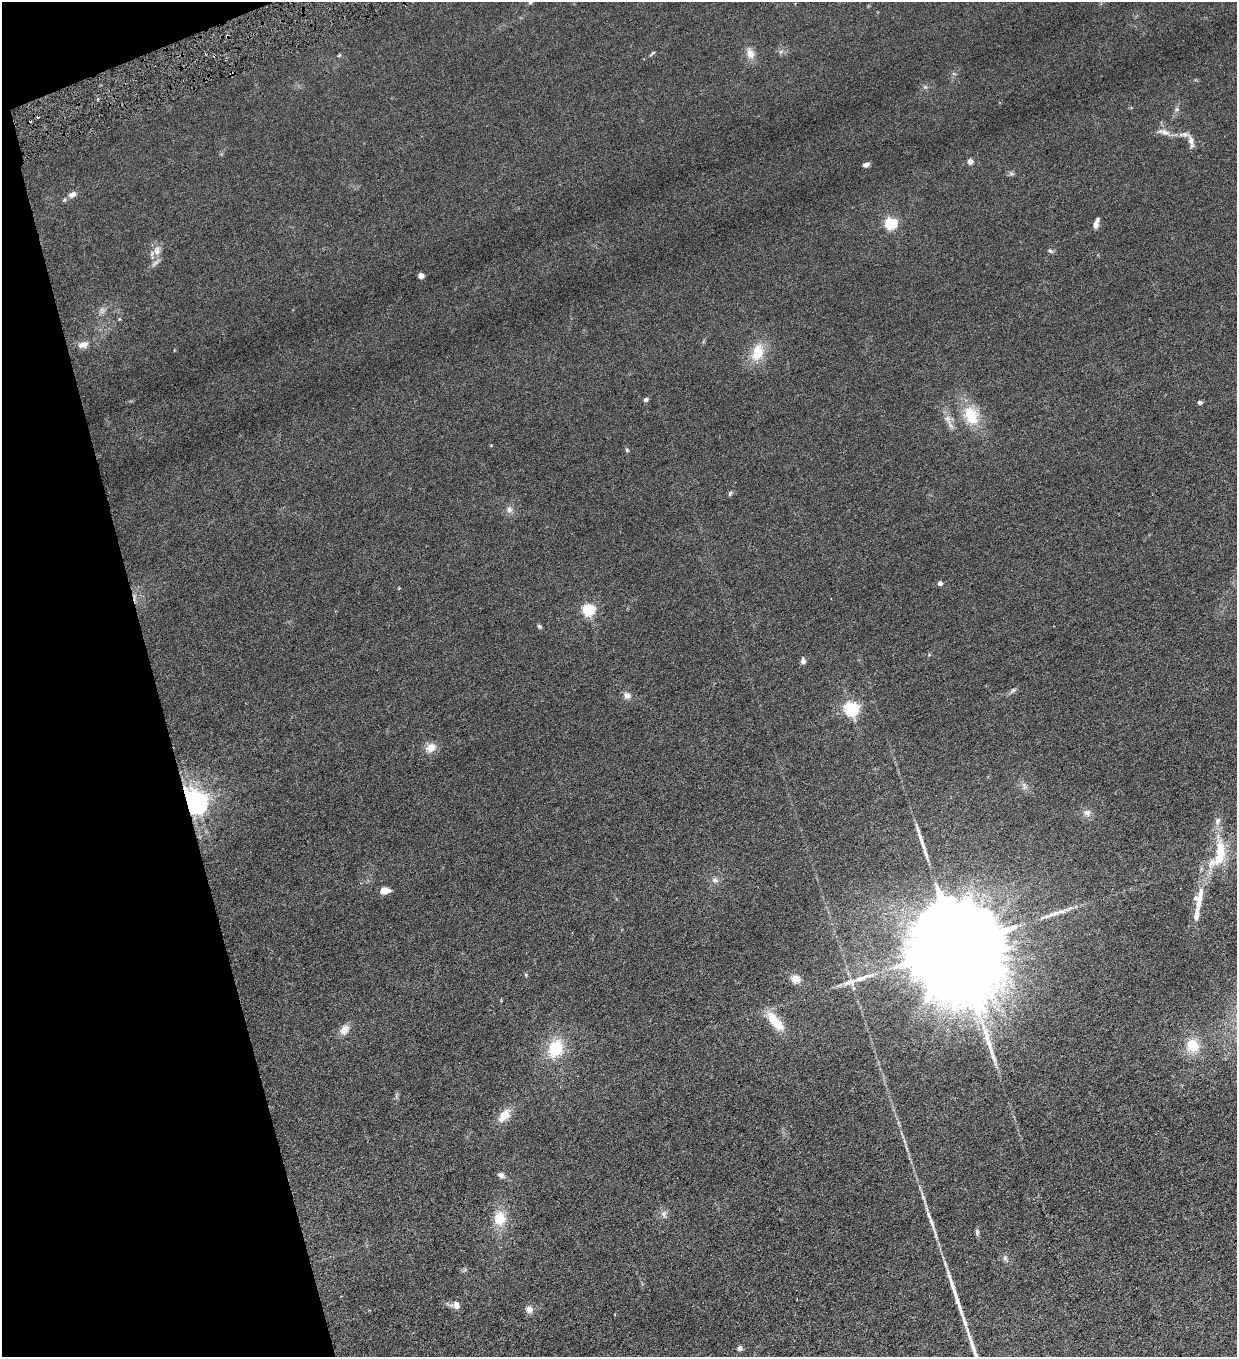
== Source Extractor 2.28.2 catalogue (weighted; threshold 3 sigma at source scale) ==
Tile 5 of 4 x 4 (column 1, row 2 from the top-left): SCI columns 281-1515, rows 2711-4065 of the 5372 x 5421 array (HDU 1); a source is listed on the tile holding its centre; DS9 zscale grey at full resolution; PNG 1239 x 1359 px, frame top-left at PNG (2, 2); no overlay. Shown black and unused: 13% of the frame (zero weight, under 3 of 6 exposures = <1% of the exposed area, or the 3 px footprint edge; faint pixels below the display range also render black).
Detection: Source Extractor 2.28.2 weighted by HDU 2 'WHT'; one run over the whole footprint, this tile lists its part. Background 0.0136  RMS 0.0032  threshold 0.0131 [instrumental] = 3 sigma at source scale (4.09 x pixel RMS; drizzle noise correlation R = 1.36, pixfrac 0.8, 0.05/0.05 arcsec/px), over >= 5 px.
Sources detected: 78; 1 inside a brighter object's white glare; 3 cosmic-ray / hot-pixel residue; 4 long thin detections or spike segments (spike, bleed or trail) — not listed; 7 inside a brighter listed object's ellipse — not listed separately; the other 63 listed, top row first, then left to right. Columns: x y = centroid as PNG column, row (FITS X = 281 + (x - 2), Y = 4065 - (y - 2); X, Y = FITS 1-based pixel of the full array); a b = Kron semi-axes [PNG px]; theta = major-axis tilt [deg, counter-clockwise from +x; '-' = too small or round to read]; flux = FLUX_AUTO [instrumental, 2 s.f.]
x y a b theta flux
530 2 6 4 72 0.44
227 36 5 3 - 0.33
652 53 9 3 41 0.38
750 53 15 10 -72 2.4
339 55 5 5 - 0.3
925 87 6 5 - 0.5
98 99 3 3 - 0.4
1177 109 6 6 - 0.56
1164 132 20 8 -16 2.1
1191 141 14 7 -75 1.6
970 161 4 4 - 2.6
866 165 6 4 16 0.97
1011 174 7 4 -2 0.54
72 194 10 7 28 1.3
890 223 5 5 - 36
1095 225 10 6 82 1
157 251 12 9 76 2.1
1050 251 6 5 - 0.47
155 263 13 4 40 0.93
421 275 4 4 - 3.1
102 311 9 7 -76 0.96
83 345 15 9 11 2
758 352 22 14 70 6.7
646 400 5 4 - 0.68
1199 402 4 4 - 0.89
971 415 25 17 -67 9
948 419 19 8 -67 2.2
491 445 3 3 - 0.24
627 450 6 5 - 0.4
730 493 7 5 72 0.49
509 510 9 9 - 1.2
940 583 4 4 - 1.4
588 609 6 5 - 38
539 626 6 5 - 0.44
803 661 6 5 - 1.3
1013 691 10 5 41 0.69
627 695 9 8 - 1.4
851 709 6 6 - 64
431 748 13 10 28 2.7
1024 786 12 6 -67 1
196 802 9 8 - 150
1087 813 11 9 -9 1.5
1220 854 51 17 86 11
715 880 9 7 -13 1.1
385 890 12 7 -2 2.1
1200 897 31 8 80 4.6
956 946 33 19 -76 14000
526 975 6 3 -72 0.29
796 979 10 8 -26 2.7
850 982 21 8 17 2.7
775 1021 30 12 -51 6.4
344 1030 15 9 48 2.3
1192 1045 17 16 - 6.3
555 1048 22 17 65 10
504 1115 18 10 51 3.9
501 1175 10 6 -27 0.96
664 1214 10 8 -77 1.2
500 1218 18 14 83 6
977 1232 9 5 -84 0.6
1005 1258 8 6 -89 0.73
456 1305 10 9 - 2
529 1309 9 8 - 1.5
740 1348 6 5 - 0.89
Overlapping masked pixels (flux is a lower limit): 2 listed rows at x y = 227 36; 196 802
Isophote crosses this tile's border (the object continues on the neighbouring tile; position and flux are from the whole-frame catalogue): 1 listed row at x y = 530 2